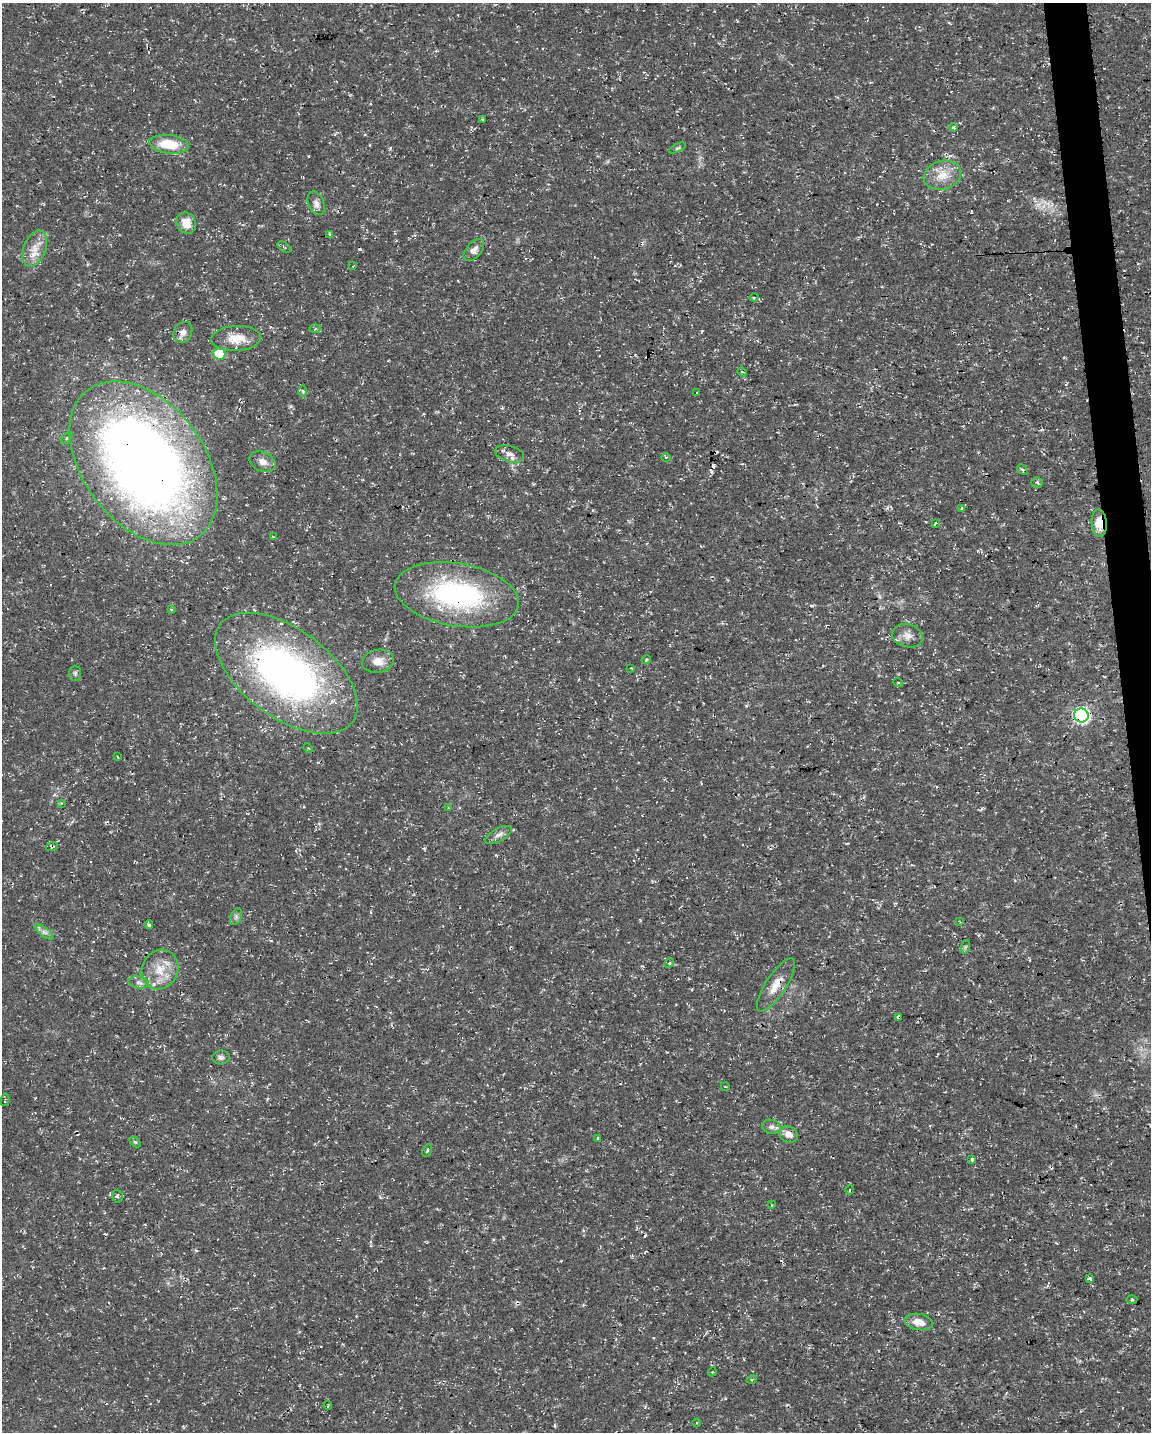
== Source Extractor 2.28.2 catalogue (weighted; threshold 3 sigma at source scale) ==
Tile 6 of 4 x 3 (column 2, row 2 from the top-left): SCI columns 1151-2299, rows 1487-2916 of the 4598 x 4353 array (HDU 1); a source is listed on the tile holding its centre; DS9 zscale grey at full resolution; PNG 1153 x 1434 px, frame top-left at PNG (2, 3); each listed source drawn as its Kron ellipse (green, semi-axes under 4 px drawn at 4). Shown black and unused: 2% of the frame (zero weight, under 3 of 4 exposures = <1% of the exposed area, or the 3 px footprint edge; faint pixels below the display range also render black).
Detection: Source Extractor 2.28.2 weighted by HDU 2 'WHT'; one run over the whole footprint, this tile lists its part. Background 0.0193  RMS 0.0025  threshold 0.0111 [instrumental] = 3 sigma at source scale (4.5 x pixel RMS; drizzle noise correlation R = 1.50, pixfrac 1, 0.0396/0.0396 arcsec/px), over >= 5 px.
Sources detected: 94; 14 cosmic-ray / hot-pixel residue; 1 long thin detection or spike segment (spike, bleed or trail) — neither listed nor drawn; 3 inside a brighter listed object's ellipse — not listed separately; the other 76 listed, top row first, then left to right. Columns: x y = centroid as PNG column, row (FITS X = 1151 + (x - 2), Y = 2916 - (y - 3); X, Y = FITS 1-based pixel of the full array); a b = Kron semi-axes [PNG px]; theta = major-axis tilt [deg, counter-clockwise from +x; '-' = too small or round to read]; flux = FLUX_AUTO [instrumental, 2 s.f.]
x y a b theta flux
482 119 3 3 - 0.25
953 128 4 4 - 0.53
169 144 20 9 -7 7.3
678 148 9 4 25 0.45
942 175 19 14 17 4.2
316 203 12 8 -66 1.3
186 223 11 9 -61 3.4
329 234 3 3 - 0.3
284 247 7 3 -31 0.33
35 249 19 11 69 3.5
474 250 13 7 48 1.5
353 266 4 2 - 0.19
754 297 4 3 - 0.19
315 329 5 3 - 0.27
183 332 11 9 60 1.5
236 339 25 12 3 4.8
219 354 6 6 - 12
742 372 5 3 - 0.26
303 391 6 4 -88 0.43
697 393 3 2 - 0.18
67 438 7 2 46 0.28
510 454 15 8 -16 1.7
666 457 5 3 - 0.3
262 462 13 9 -25 1.8
143 463 92 60 -52 280
1022 470 6 3 -45 0.33
1037 482 5 5 - 0.45
962 508 3 3 - 0.88
935 523 3 3 - 0.86
1099 523 13 7 -86 3.7
273 537 3 2 - 0.26
457 595 63 31 -10 43
171 609 3 3 - 0.26
907 636 15 11 -15 2.1
646 660 4 3 - 0.25
378 661 16 11 9 2.3
631 668 2 2 - 0.15
75 673 7 6 - 0.56
286 673 82 44 -37 100
898 682 5 3 - 0.26
1081 715 7 7 - 59
308 748 5 4 - 0.34
118 757 4 2 - 0.17
61 803 4 4 - 0.24
448 808 3 3 - 0.18
498 835 15 6 28 1.2
52 846 6 3 19 0.36
236 917 9 5 66 0.68
960 922 4 2 - 0.18
149 925 4 4 - 0.41
44 932 11 4 -35 0.85
965 947 7 4 71 0.4
669 963 5 4 - 0.4
160 970 20 18 63 5.5
139 982 10 6 -8 0.96
776 985 31 10 57 3.7
899 1017 4 3 - 6.3
221 1057 8 7 - 0.86
725 1086 4 3 - 0.2
5 1100 6 2 78 0.27
771 1127 9 7 -10 0.97
789 1134 10 7 -26 1.8
598 1139 4 3 - 1.2
135 1142 6 4 -44 0.31
427 1150 7 3 66 0.42
972 1159 3 3 - 0.72
850 1190 5 3 - 0.26
117 1196 6 5 - 0.57
772 1205 3 2 - 0.21
1089 1279 4 3 - 4.4
1132 1300 5 3 - 0.26
919 1322 14 8 -11 2.5
712 1372 5 3 - 0.23
752 1379 5 3 - 0.25
328 1406 4 2 - 0.18
696 1423 4 3 - 0.21
Overlapping masked pixels (flux is a lower limit): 9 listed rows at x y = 143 463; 1099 523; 457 595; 286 673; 1081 715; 52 846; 776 985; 899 1017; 789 1134
Unlisted compact peaks at least as high as the median listed source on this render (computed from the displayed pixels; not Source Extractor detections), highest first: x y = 390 148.